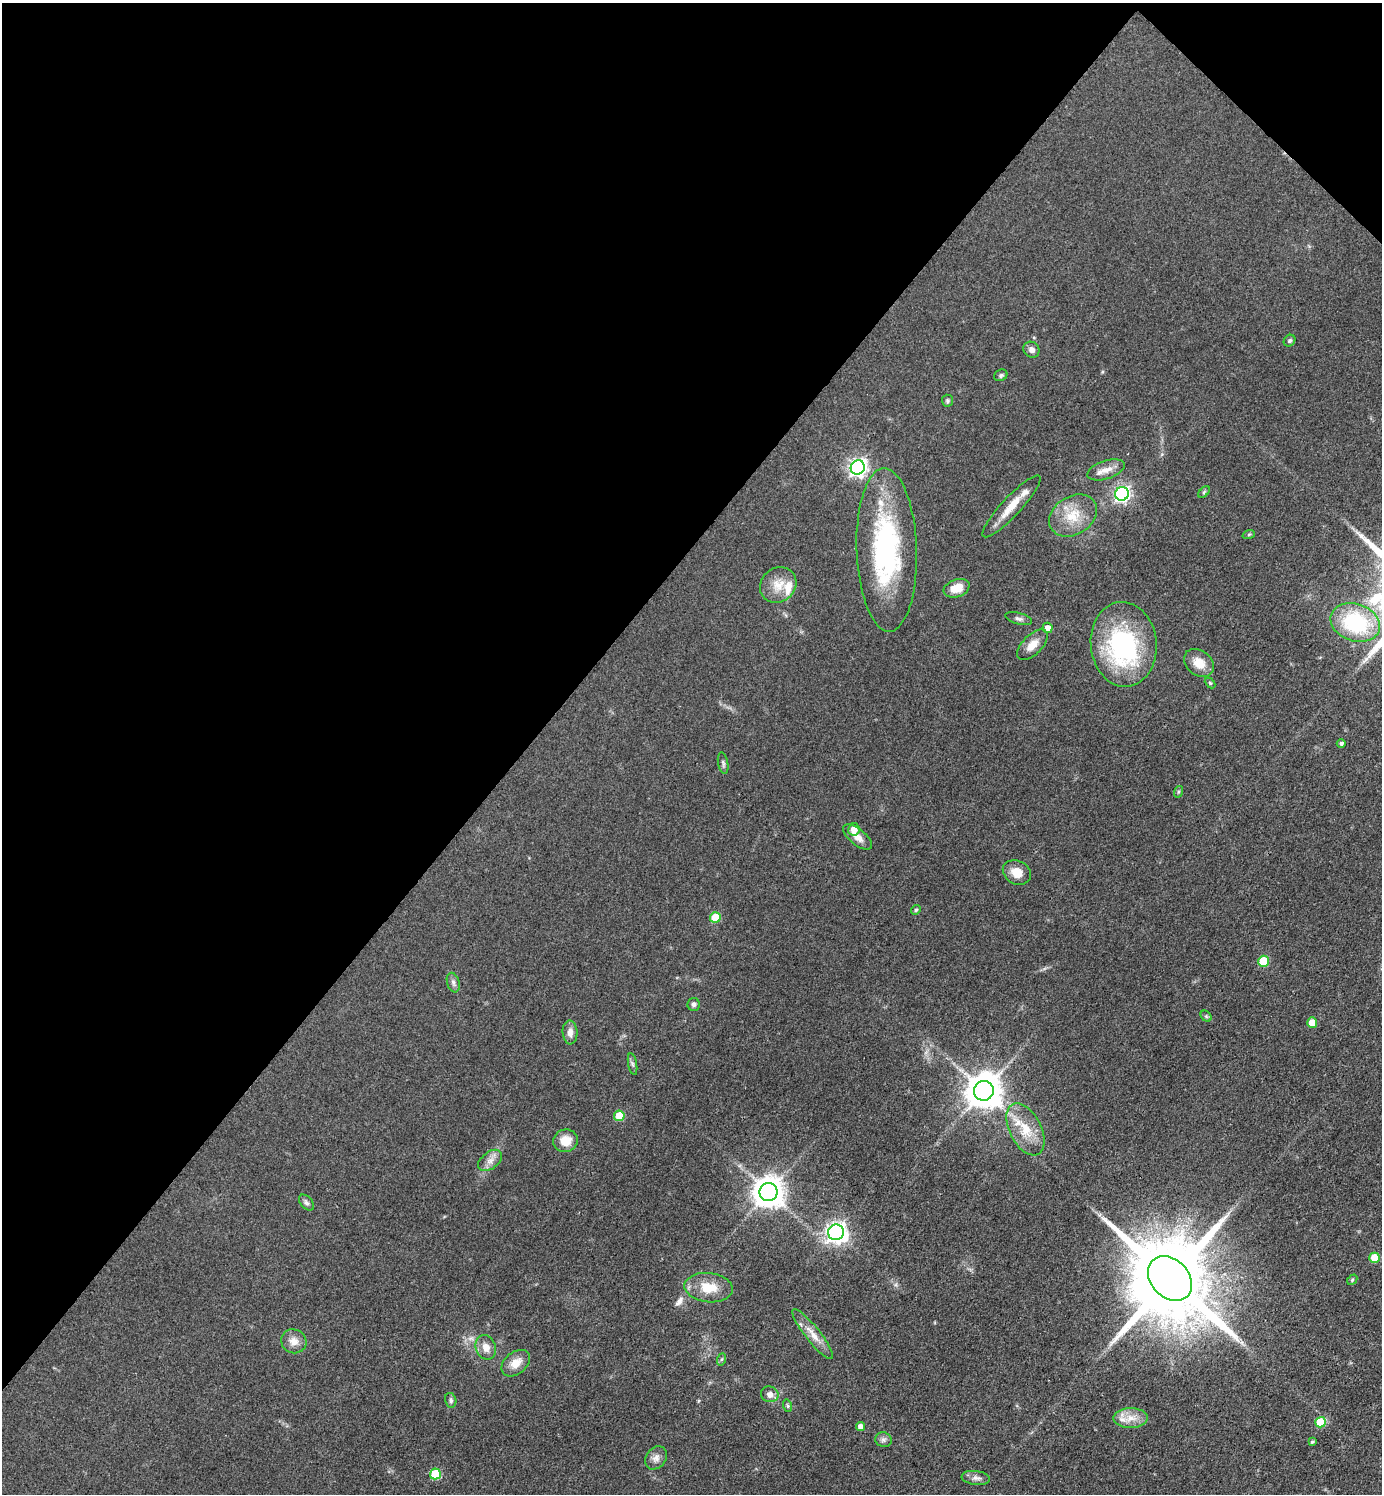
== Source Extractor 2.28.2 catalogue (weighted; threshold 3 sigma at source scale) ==
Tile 2 of 4 x 4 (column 2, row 1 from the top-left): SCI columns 1679-3058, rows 4481-5972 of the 5976 x 5974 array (HDU 1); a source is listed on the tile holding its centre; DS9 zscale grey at full resolution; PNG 1384 x 1496 px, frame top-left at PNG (2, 3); each listed source drawn as its Kron ellipse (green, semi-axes under 4 px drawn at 4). Shown black and unused: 40% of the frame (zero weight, under 3 of 4 exposures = <1% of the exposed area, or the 3 px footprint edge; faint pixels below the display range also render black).
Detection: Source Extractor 2.28.2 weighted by HDU 2 'WHT'; one run over the whole footprint, this tile lists its part. Background 0.0799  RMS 0.0063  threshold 0.0285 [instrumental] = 3 sigma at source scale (4.5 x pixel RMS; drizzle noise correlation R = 1.50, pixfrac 1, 0.05/0.05 arcsec/px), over >= 5 px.
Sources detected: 73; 3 inside a brighter object's white glare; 1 long thin detection or spike segment (spike, bleed or trail) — neither listed nor drawn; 5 inside a brighter listed object's ellipse — not listed separately; the other 64 listed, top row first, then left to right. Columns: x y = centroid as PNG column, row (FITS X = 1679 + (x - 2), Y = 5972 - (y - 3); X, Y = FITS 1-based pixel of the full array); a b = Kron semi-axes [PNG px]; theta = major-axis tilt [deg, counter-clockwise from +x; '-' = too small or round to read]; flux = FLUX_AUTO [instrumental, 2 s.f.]
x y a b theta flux
1290 341 6 5 - 1.4
1031 350 8 7 - 2.9
1001 375 7 5 28 1.3
948 401 6 5 - 1.1
858 467 7 7 - 250
1106 470 19 9 18 6.4
1204 492 7 4 46 0.9
1122 494 7 6 - 170
1012 506 41 9 47 13
1073 515 25 19 32 18
1249 534 6 4 19 0.87
887 550 82 30 -88 110
778 585 19 17 39 11
957 588 13 8 19 10
1019 619 14 5 -15 2.2
1355 623 25 18 -19 53
1047 628 5 5 - 5
1124 644 42 33 -84 88
1032 645 19 9 45 7.6
1199 663 16 12 -38 9.2
1210 683 6 4 -45 0.77
1341 743 4 4 - 1.5
723 763 11 5 -78 1.5
1178 792 6 4 72 0.78
854 829 6 5 - 6.5
858 837 17 8 -40 5.6
1017 872 15 11 -27 7.9
916 910 5 4 - 0.86
715 918 5 5 - 22
1263 961 5 5 - 26
453 983 10 6 -73 2
693 1004 6 6 - 1.8
1206 1016 6 4 -44 1
1312 1022 5 5 - 8.4
570 1032 12 7 -86 4.2
632 1064 11 4 -79 1.5
984 1091 10 9 - 1500
619 1116 5 5 - 17
1025 1129 28 16 -63 18
565 1141 12 11 - 8.7
490 1160 14 8 38 4.5
769 1192 9 9 - 990
306 1203 9 6 -48 1.8
836 1232 8 8 - 330
1375 1258 5 5 - 18
1170 1278 25 19 -46 12000
1352 1280 6 4 48 0.86
709 1288 24 14 -6 15
813 1334 31 7 -51 8.2
294 1341 13 12 - 5.9
486 1347 12 10 -69 5.9
722 1359 6 4 70 0.94
516 1363 16 11 39 7.5
770 1394 9 8 - 3.7
451 1400 7 5 -78 1.6
788 1406 6 4 -72 0.99
1131 1418 17 10 1 7.8
1320 1422 5 5 - 23
860 1427 4 4 - 4.5
883 1440 8 7 - 2.1
1312 1442 4 4 - 0.75
656 1458 12 9 53 3.8
435 1474 5 5 - 28
976 1478 14 7 -8 3.2